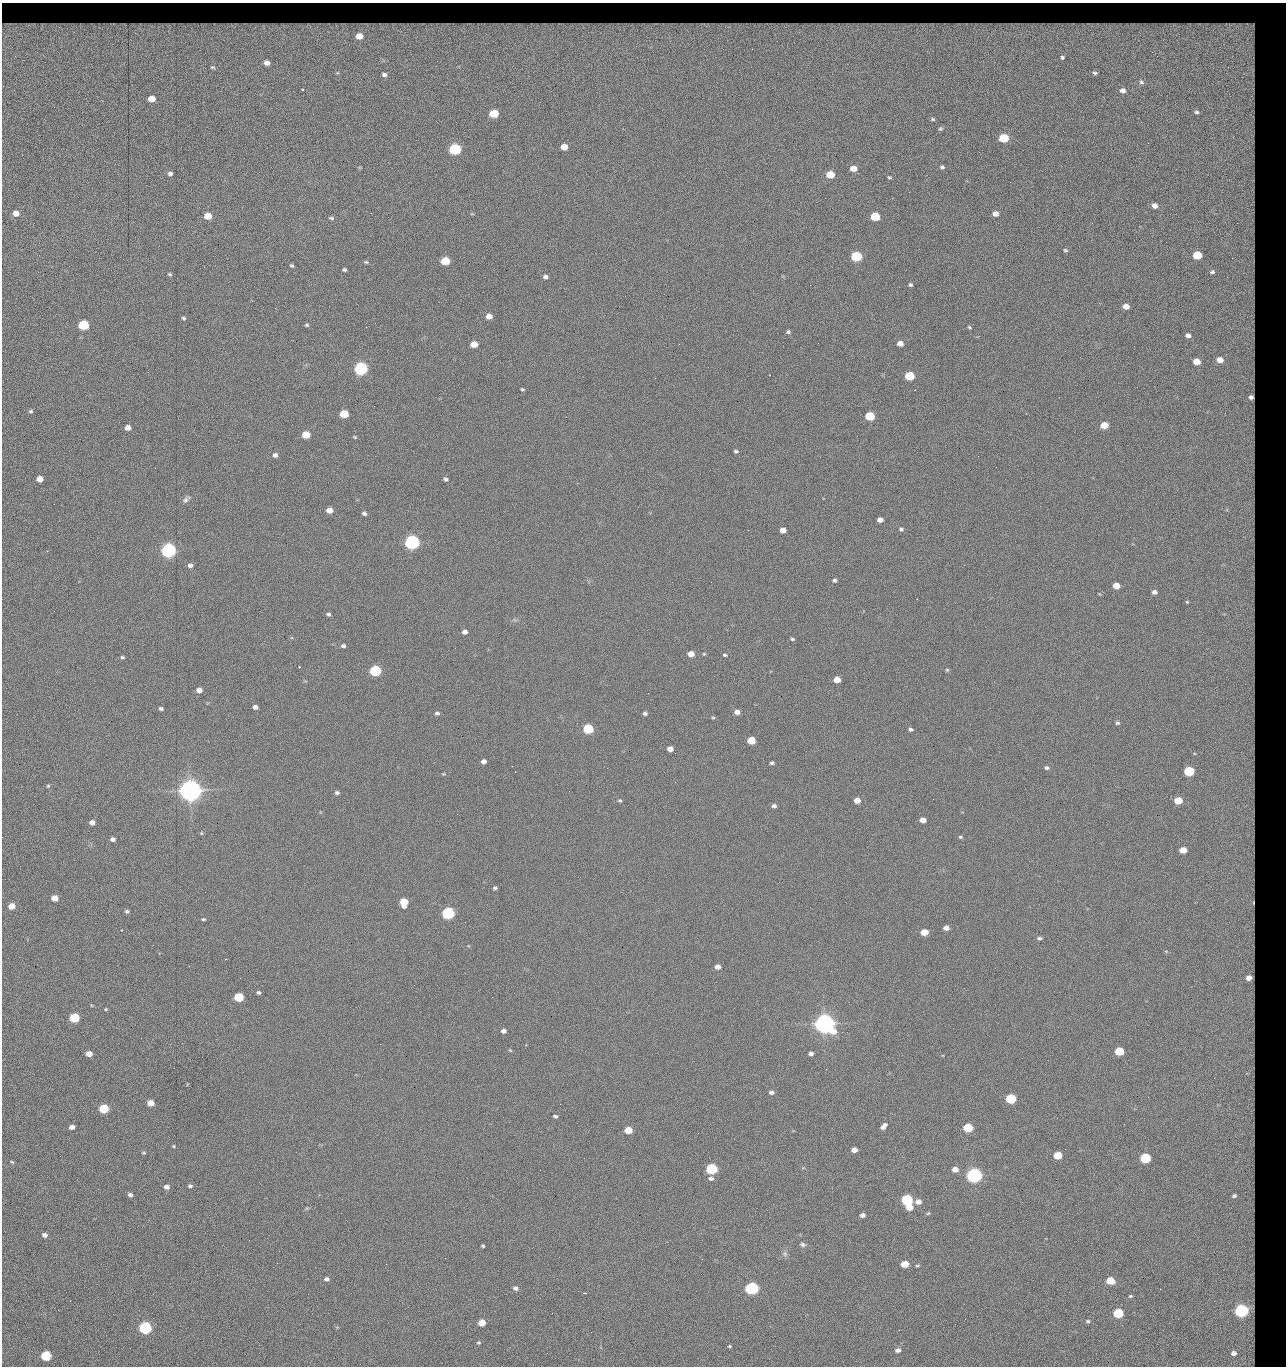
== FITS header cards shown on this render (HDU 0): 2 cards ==
NAXIS1  =                 1284 / length of data axis 1
NAXIS2  =                 1364 / length of data axis 2

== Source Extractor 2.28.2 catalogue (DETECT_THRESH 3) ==
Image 1284 x 1364 px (HDU 0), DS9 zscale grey, 1 PNG px = 1 image px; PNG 1288 x 1368 px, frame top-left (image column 1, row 1364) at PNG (2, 3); no overlay
Background 144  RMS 15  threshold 44.2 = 3 sigma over >= 5 px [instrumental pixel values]
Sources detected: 275; all 275 listed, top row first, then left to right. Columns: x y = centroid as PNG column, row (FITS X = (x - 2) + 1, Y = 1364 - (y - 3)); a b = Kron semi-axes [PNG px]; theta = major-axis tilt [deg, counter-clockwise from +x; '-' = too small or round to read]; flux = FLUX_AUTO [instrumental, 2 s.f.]
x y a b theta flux
114 25 10 4 -12 2.7e+03
124 25 10 5 -48 8.7e+02
365 25 21 7 -5 8.2e+02
480 25 15 4 14 3.9e+03
545 25 8 6 29 1.7e+03
562 25 11 6 -7 3.0e+03
583 25 17 6 6 4.9e+03
651 25 32 6 -1 1.1e+04
705 25 20 6 4 6.7e+03
879 25 39 5 -1 1.4e+04
957 25 9 5 -2 2.5e+03
1012 25 15 5 -9 5.0e+03
1032 25 20 5 3 6.0e+03
1071 25 10 4 2 3.2e+03
1091 25 9 4 -5 4.0e+03
1134 25 9 5 8 3.8e+03
9 26 11 7 9 3.7e+03
30 26 12 5 -2 5.5e+03
42 26 8 5 53 2.8e+03
56 26 14 7 -9 4.8e+03
81 26 6 5 - 2.8e+03
160 26 8 6 50 3.3e+03
227 26 40 5 2 1.6e+04
305 26 22 7 -9 7.7e+03
330 26 8 3 -33 2.5e+03
393 26 6 5 - 1.9e+03
424 26 20 5 -17 4.8e+03
443 26 17 6 3 7.4e+03
519 26 16 6 -14 4.7e+03
724 26 17 7 -1 6.0e+03
772 26 16 5 -6 7.8e+03
806 26 23 6 28 2.5e+02
931 26 9 8 - 3.4e+03
984 26 13 8 23 4.1e+03
1110 26 12 6 25 4.5e+03
100 27 13 5 9 7.0e+03
140 27 12 7 39 5.4e+03
168 27 10 5 -80 2.6e+03
265 27 15 7 -10 7.7e+03
849 27 25 7 -3 1.3e+04
359 36 12 10 68 2.2e+04
1229 50 77 54 -49 3.6e+05
1157 56 2 2 - 6.4e+02
1062 57 4 3 - 5.0e+03
267 63 5 4 - 4.8e+03
212 67 5 3 - 8.6e+02
1095 73 4 3 - 1.1e+03
384 75 4 3 - 1.9e+03
1141 82 3 2 - 9.2e+02
303 89 2 2 - 8.1e+02
1123 91 5 4 - 3.7e+03
151 99 5 4 - 1.4e+04
1197 112 5 4 - 1.8e+03
494 113 6 5 - 4.2e+04
932 119 5 4 - 1.5e+03
940 129 6 5 - 1.6e+03
1004 138 6 5 - 6.1e+04
1148 143 3 2 - 7.8e+02
564 147 5 5 - 1.4e+04
455 149 6 5 - 1.6e+05
942 167 6 5 - 1.9e+03
853 168 6 5 - 1.2e+04
170 173 5 4 - 2.6e+03
830 174 6 5 - 2.8e+04
889 177 4 3 - 1.2e+03
1010 182 3 2 - 1.2e+03
825 198 2 2 - 1.4e+03
892 198 2 2 - 1.2e+04
1155 206 5 5 - 6.3e+03
16 213 5 5 - 1.0e+04
995 214 5 5 - 5.8e+03
208 216 5 5 - 2.0e+04
875 216 6 5 - 5.2e+04
331 218 7 4 -8 1.7e+03
1092 223 2 2 - 4.7e+02
1065 250 6 4 -17 1.4e+03
1197 255 6 5 - 4.2e+04
856 256 6 5 - 1.0e+05
1232 258 2 2 - 5.5e+02
445 261 6 5 - 4.1e+04
366 262 6 4 -9 1.5e+03
292 266 5 4 - 1.6e+03
344 270 4 3 - 1.9e+03
1212 272 4 3 - 1.6e+03
170 274 5 4 - 1.4e+03
545 277 5 4 - 2.9e+03
810 285 2 2 - 1.8e+04
910 285 4 4 - 1.8e+03
625 296 3 2 - 7.4e+02
1126 306 5 4 - 7.6e+03
275 308 2 2 - 5.8e+02
489 316 5 5 - 9.0e+03
183 318 5 4 - 1.7e+03
83 325 6 5 - 1.0e+05
307 325 5 4 - 1.4e+03
366 327 2 2 - 1.3e+03
969 327 6 3 -48 1.2e+03
788 332 5 4 - 1.9e+03
1188 335 5 5 - 3.7e+03
900 343 6 5 - 7.8e+03
474 344 6 5 - 1.6e+04
679 344 2 2 - 2.2e+03
1220 360 5 4 - 1.0e+04
1196 362 5 5 - 1.6e+04
361 368 6 5 - 3.0e+05
909 376 6 5 - 5.8e+04
522 389 5 4 - 1.3e+03
1251 397 5 5 - 3.2e+03
31 411 5 4 - 1.7e+03
1225 413 3 2 - 9.0e+02
344 414 6 5 - 3.7e+04
870 416 6 5 - 6.0e+04
1104 425 5 5 - 1.9e+04
127 428 5 4 - 8.2e+03
306 435 6 5 - 2.9e+04
355 437 5 4 - 1.2e+03
736 451 4 3 - 1.6e+03
275 455 5 5 - 3.7e+03
978 456 2 2 - 2.2e+03
155 468 2 2 - 1.9e+03
40 479 5 5 - 1.2e+04
445 479 5 4 - 2.3e+03
186 499 11 6 45 3.3e+03
54 504 2 2 - 5.8e+02
329 510 5 4 - 1.0e+04
364 513 5 4 - 2.5e+03
880 520 5 4 - 5.8e+03
901 529 6 5 - 1.9e+03
783 530 5 5 - 8.6e+03
412 542 6 5 - 5.1e+05
168 550 6 5 - 5.4e+05
47 551 3 3 - 8.6e+02
190 565 5 5 - 3.8e+03
835 580 5 4 - 1.8e+03
711 582 2 2 - 5.1e+02
1116 586 5 5 - 1.3e+04
1154 592 5 4 - 3.9e+03
1187 602 4 4 - 1.1e+03
328 614 6 5 - 2.2e+03
465 632 5 4 - 4.2e+03
792 639 5 4 - 1.4e+03
343 646 5 4 - 2.1e+03
691 654 5 4 - 1.0e+04
704 654 5 4 - 1.1e+03
725 655 5 3 - 1.5e+03
122 657 5 4 - 1.6e+03
299 667 2 2 - 5.4e+03
947 670 5 5 - 1.3e+03
375 671 6 5 - 1.6e+05
837 680 5 5 - 1.4e+04
199 690 5 4 - 7.4e+03
648 693 2 2 - 1.4e+03
255 707 5 4 - 4.2e+03
161 708 5 4 - 2.1e+03
737 712 6 5 - 6.3e+03
437 713 6 5 - 2.3e+03
645 713 5 4 - 2.4e+03
713 718 5 4 - 1.2e+03
1118 723 5 4 - 1.8e+03
588 729 6 5 - 8.3e+04
911 729 5 4 - 2.3e+03
751 740 6 5 - 2.8e+04
670 749 5 4 - 7.5e+03
675 753 2 2 - 4.7e+02
484 761 5 4 - 4.3e+03
772 763 5 4 - 1.8e+03
512 766 2 2 - 2.3e+03
1047 768 5 4 - 2.0e+03
1189 771 6 5 - 7.7e+04
443 774 5 3 - 9.9e+02
675 782 3 2 - 1.5e+03
48 786 5 4 - 1.1e+03
190 790 7 7 - 1.8e+06
337 792 5 4 - 2.4e+03
620 800 4 4 - 1.3e+03
857 800 5 5 - 1.1e+04
1178 801 5 5 - 2.5e+04
774 806 5 4 - 3.2e+03
923 820 5 4 - 8.0e+03
92 822 5 4 - 6.5e+03
201 833 5 4 - 9.8e+02
960 837 5 4 - 1.3e+03
113 839 4 4 - 3.7e+03
1183 850 5 5 - 1.5e+04
495 888 5 4 - 1.9e+03
55 898 5 4 - 1.3e+04
404 902 6 5 - 2.8e+04
1253 903 3 2 - 1.1e+03
12 906 5 5 - 1.6e+04
127 911 5 4 - 2.0e+03
448 913 6 5 - 2.4e+05
203 919 5 3 - 1.2e+03
946 928 5 4 - 5.9e+03
121 930 2 2 - 7.4e+02
924 932 5 5 - 1.9e+04
1039 938 6 4 10 2.1e+03
717 967 5 4 - 6.1e+03
1249 978 5 4 - 8.3e+03
259 992 5 4 - 1.9e+03
239 997 6 5 - 6.1e+04
492 997 2 2 - 1.3e+03
106 1009 4 3 - 1.0e+03
74 1018 6 5 - 7.6e+04
824 1024 8 6 -17 1.5e+06
503 1031 5 4 - 4.0e+03
380 1044 2 2 - 3.5e+03
510 1050 5 4 - 9.5e+02
1119 1051 6 5 - 4.9e+04
811 1053 5 4 - 3.5e+03
89 1054 5 4 - 1.0e+04
826 1069 3 2 - 1.0e+03
1214 1078 2 2 - 1.2e+03
771 1092 5 4 - 3.3e+03
1148 1097 3 2 - 1.7e+03
1011 1099 6 5 - 8.9e+04
150 1103 5 5 - 1.2e+04
104 1108 6 5 - 6.5e+04
555 1116 5 4 - 1.8e+03
1124 1124 2 2 - 6.6e+02
883 1126 8 4 47 4.8e+03
72 1127 5 4 - 5.2e+03
968 1128 6 5 - 7.3e+04
628 1130 5 5 - 2.1e+04
698 1133 2 2 - 6.4e+02
173 1146 4 3 - 9.3e+02
854 1150 5 4 - 7.0e+03
144 1153 5 4 - 1.1e+03
1058 1155 6 5 - 3.2e+04
60 1156 2 2 - 1.6e+03
1145 1158 6 5 - 1.0e+05
12 1162 5 3 - 1.2e+03
711 1169 6 5 - 1.5e+05
955 1169 5 5 - 7.8e+03
540 1170 2 2 - 6.0e+02
974 1175 6 5 - 6.3e+05
711 1178 6 5 - 2.9e+03
190 1186 5 4 - 2.3e+03
166 1187 5 5 - 4.7e+03
130 1195 5 4 - 3.3e+03
1234 1196 5 4 - 2.2e+03
907 1200 6 5 - 1.5e+05
918 1202 6 5 - 6.7e+03
909 1207 6 5 - 1.7e+04
928 1213 5 4 - 1.3e+03
862 1215 5 4 - 4.5e+03
44 1235 5 4 - 4.3e+03
249 1240 2 2 - 1.4e+03
803 1244 8 6 -18 2.6e+03
483 1246 4 3 - 1.3e+03
785 1254 9 6 -75 2.7e+03
445 1258 2 2 - 5.6e+03
277 1263 3 2 - 1.2e+03
386 1264 2 2 - 3.6e+03
905 1264 6 5 - 1.9e+04
917 1266 5 3 - 1.3e+03
326 1279 6 5 - 2.9e+03
1110 1281 6 5 - 2.7e+04
515 1288 6 5 - 3.5e+03
752 1288 6 5 - 3.1e+05
584 1293 4 3 - 9.4e+02
1130 1296 5 4 - 1.3e+03
70 1301 2 2 - 7.6e+02
1241 1311 6 5 - 3.7e+05
1118 1313 6 5 - 7.9e+04
965 1319 3 2 - 1.8e+03
1088 1321 6 4 -1 1.6e+03
482 1323 5 5 - 1.8e+04
145 1328 6 5 - 2.4e+05
591 1332 2 2 - 4.6e+02
479 1342 5 5 - 1.5e+03
729 1346 4 3 - 1.1e+03
898 1350 6 5 - 4.2e+03
547 1353 2 2 - 2.4e+03
1234 1353 5 4 - 5.0e+03
46 1356 6 5 - 9.3e+04

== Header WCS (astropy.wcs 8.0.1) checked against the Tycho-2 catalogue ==
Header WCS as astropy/WCSLIB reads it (CRVAL/CRPIX/CD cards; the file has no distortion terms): RA---TAN/DEC--TAN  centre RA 15:41:43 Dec +51:58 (235.43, +51.97 deg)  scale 1.26 arcsec/px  FOV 26.9' x 28.5'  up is +92 deg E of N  parity flipped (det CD > 0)
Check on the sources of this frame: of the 60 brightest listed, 10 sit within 2.0 arcsec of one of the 12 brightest Tycho-2 stars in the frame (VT <= 12.29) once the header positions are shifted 0.20 arcsec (0.13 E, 0.15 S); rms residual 1.20 arcsec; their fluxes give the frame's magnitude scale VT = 25.21 - 2.5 log10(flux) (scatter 0.21 mag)
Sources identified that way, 10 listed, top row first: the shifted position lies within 2.0 arcsec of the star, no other Tycho-2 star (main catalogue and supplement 1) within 4.0 arcsec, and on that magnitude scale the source's flux lands within +1.5 / -3 mag of the star's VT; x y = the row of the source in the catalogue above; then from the Tycho-2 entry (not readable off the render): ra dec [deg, ICRS J2000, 3 dp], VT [Tycho-2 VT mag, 2 dp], TYC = Tycho-2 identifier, HIP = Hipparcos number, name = IAU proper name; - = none
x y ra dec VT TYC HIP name
361 368 235.614 +52.064 11.61 3489-1132-1 - -
412 542 235.514 +52.049 11.19 3489-1407-1 - -
190 790 235.378 +52.130 9.31 3489-1322-1 76850 -
448 913 235.303 +52.042 11.52 3489-958-1 - -
824 1024 235.232 +51.912 9.59 3489-824-1 - -
974 1175 235.143 +51.862 10.97 3489-1016-1 - -
907 1200 235.131 +51.886 12.29 3489-908-1 - -
752 1288 235.084 +51.941 11.45 3489-1346-1 - -
1241 1311 235.062 +51.771 11.53 3489-1453-1 - -
145 1328 235.075 +52.152 11.74 3489-912-1 - -